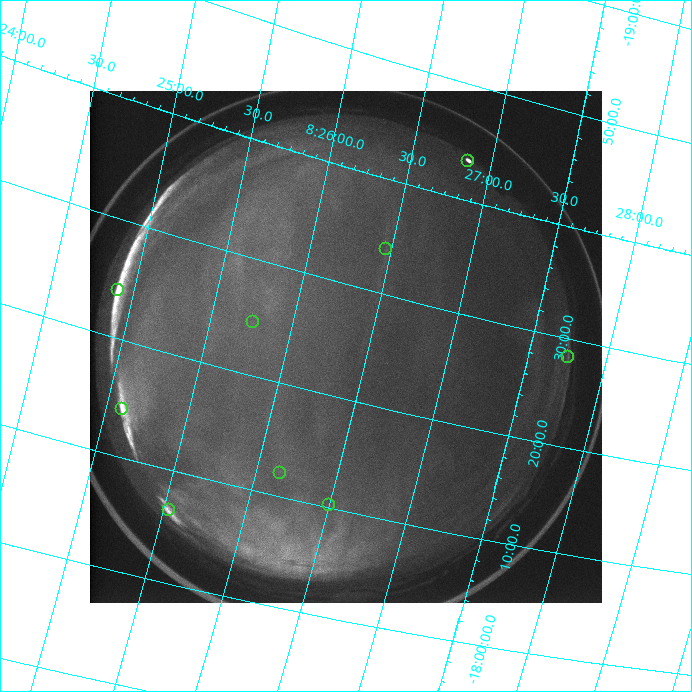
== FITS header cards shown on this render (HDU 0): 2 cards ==
NAXIS1  =                  512 /
NAXIS2  =                  512 /

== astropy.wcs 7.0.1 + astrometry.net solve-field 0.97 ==
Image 512 x 512 px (HDU 0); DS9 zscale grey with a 90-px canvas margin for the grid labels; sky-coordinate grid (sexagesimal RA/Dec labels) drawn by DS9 from the SOLVED WCS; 9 Tycho-2 reference stars matched to detected sources circled (green)
Header WCS: none
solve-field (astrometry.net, Tycho-2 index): SOLVED blind (the file carries no WCS)
Solved WCS: RA---TAN-SIP/DEC--TAN-SIP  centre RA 08:26:22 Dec -18:25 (126.59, -18.41 deg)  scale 5.39 arcsec/px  FOV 46.0' x 45.9'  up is -167 deg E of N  parity normal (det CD < 0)
(file carries no celestial WCS; the grid is the blind solution)
Tycho-2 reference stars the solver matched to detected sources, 9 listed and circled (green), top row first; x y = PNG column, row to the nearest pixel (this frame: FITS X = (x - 90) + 1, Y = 512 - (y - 91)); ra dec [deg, ICRS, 3 dp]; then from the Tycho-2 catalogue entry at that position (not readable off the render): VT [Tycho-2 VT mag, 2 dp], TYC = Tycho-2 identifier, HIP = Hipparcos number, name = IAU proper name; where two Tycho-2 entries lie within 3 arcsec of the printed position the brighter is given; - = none
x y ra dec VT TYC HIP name
468 161 126.713 -18.724 9.69 6002-3665-1 - -
386 249 126.617 -18.566 10.95 6002-3417-1 - -
118 290 126.226 -18.402 11.23 6002-2201-1 - -
253 322 126.440 -18.410 10.75 6002-2545-1 - -
568 357 126.939 -18.472 11.17 6002-3510-1 - -
122 409 126.274 -18.236 11.20 6002-1366-1 - -
280 473 126.537 -18.202 10.81 6002-1206-1 - -
329 505 126.626 -18.172 10.93 6002-1291-1 - -
169 510 126.383 -18.109 10.00 6002-1616-1 - -